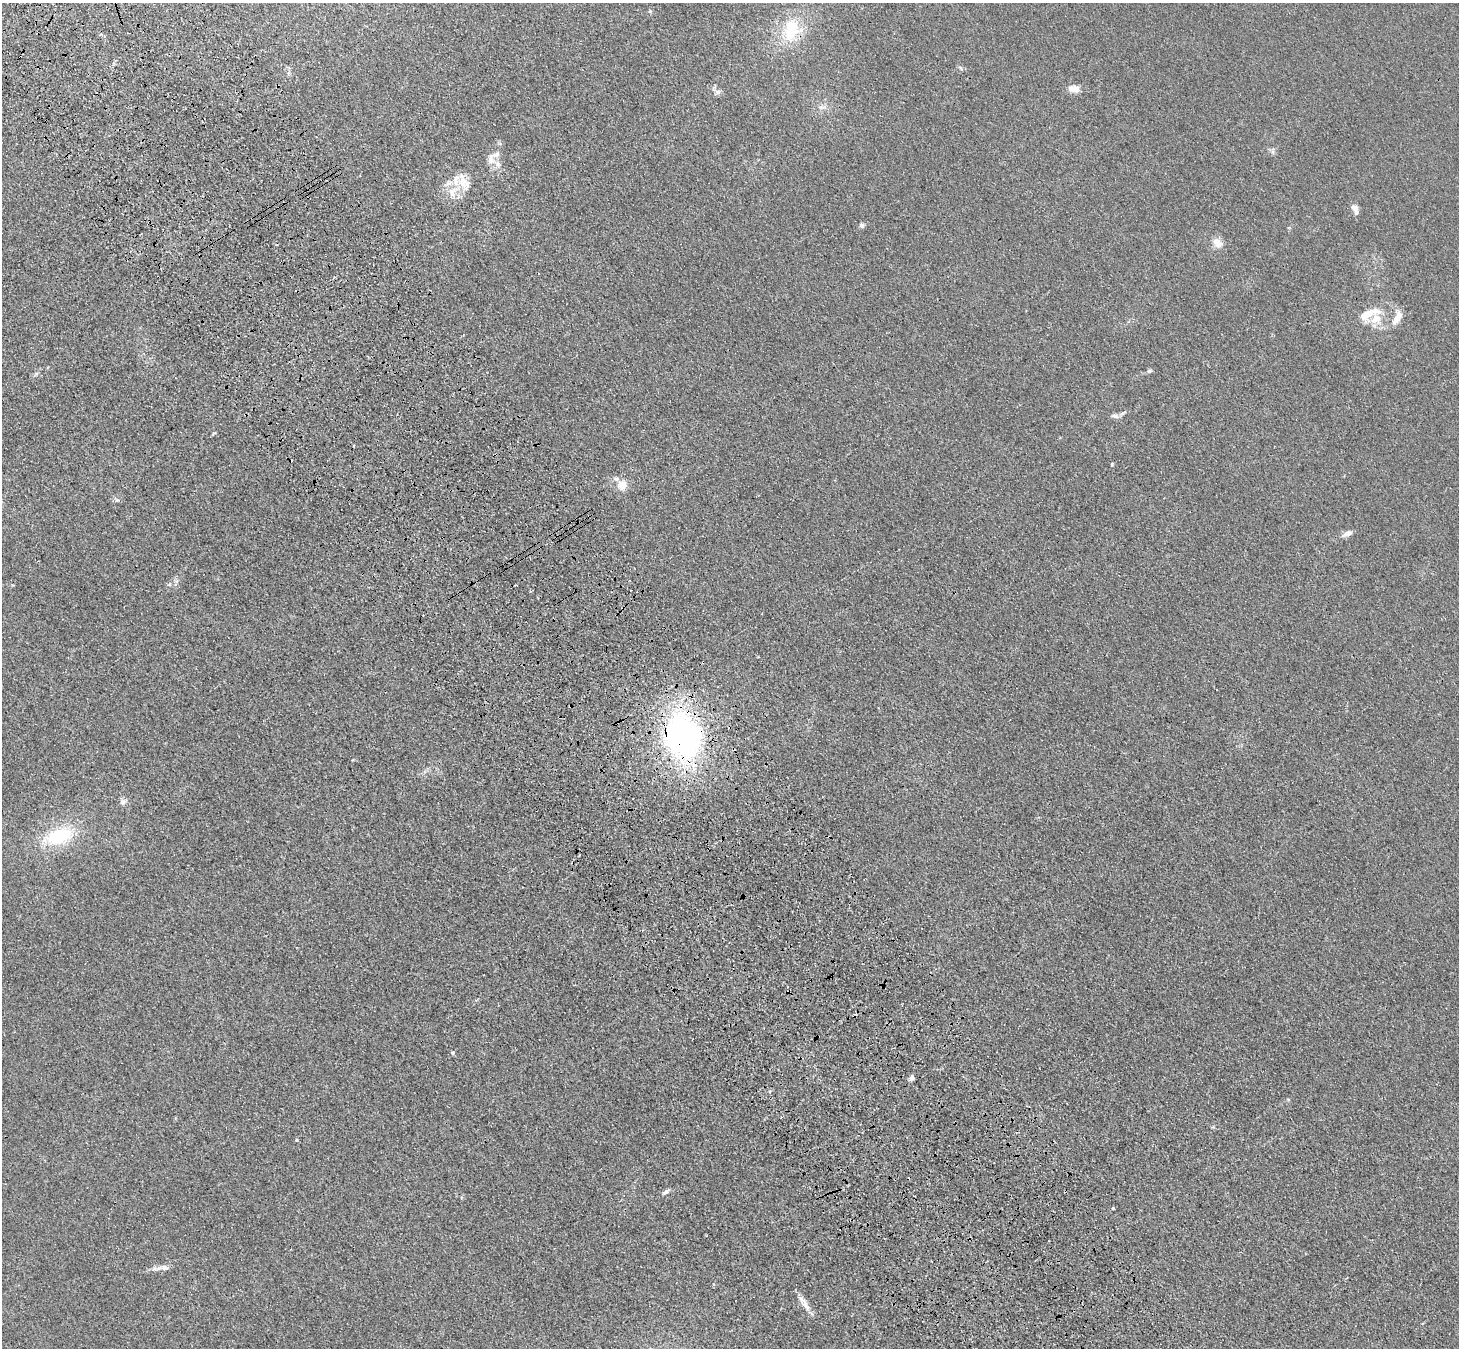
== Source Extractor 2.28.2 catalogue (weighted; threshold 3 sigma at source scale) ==
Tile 11 of 4 x 4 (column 3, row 3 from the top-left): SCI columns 3020-4476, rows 1581-2926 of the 6036 x 5989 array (HDU 1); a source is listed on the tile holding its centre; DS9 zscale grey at full resolution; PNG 1461 x 1350 px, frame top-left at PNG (2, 3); no overlay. Shown black and unused: <1% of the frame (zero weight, under 3 of 4 exposures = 6% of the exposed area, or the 3 px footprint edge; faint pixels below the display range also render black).
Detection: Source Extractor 2.28.2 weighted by HDU 2 'WHT'; one run over the whole footprint, this tile lists its part. Background 0.0276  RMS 0.0061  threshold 0.0274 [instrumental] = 3 sigma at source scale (4.5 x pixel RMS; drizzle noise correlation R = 1.50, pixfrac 1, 0.05/0.05 arcsec/px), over >= 5 px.
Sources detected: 34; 6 inside a brighter listed object's ellipse — not listed separately; the other 28 listed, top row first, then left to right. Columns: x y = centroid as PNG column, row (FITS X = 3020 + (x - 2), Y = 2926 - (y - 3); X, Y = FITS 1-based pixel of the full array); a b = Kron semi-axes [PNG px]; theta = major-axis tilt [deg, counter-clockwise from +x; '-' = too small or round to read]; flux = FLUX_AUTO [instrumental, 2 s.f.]
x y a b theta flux
650 11 4 4 - 0.67
791 30 33 21 75 26
960 68 6 4 -58 1
1074 89 14 8 -11 5.4
717 92 7 4 -70 1.4
1273 152 7 4 -72 1.2
491 160 15 9 -82 4.8
453 191 26 12 37 12
1354 207 9 8 - 2.7
861 225 7 6 - 1.3
1217 243 15 10 -45 5.2
1365 315 34 11 20 12
1397 318 19 8 59 6
1149 371 6 5 - 1.2
1115 416 9 6 -18 2.1
1112 464 5 3 - 0.61
622 485 13 12 - 7
1348 533 12 6 24 3.5
683 736 46 38 -78 180
123 802 9 7 49 2.5
59 836 39 21 19 34
452 1053 6 4 -1 0.9
911 1078 6 5 - 2.2
296 1140 4 4 - 0.62
665 1192 12 5 30 1.8
1113 1208 3 3 - 0.91
165 1268 10 7 -8 2.9
806 1305 16 8 -57 4.9
Overlapping masked pixels (flux is a lower limit): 1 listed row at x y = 683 736